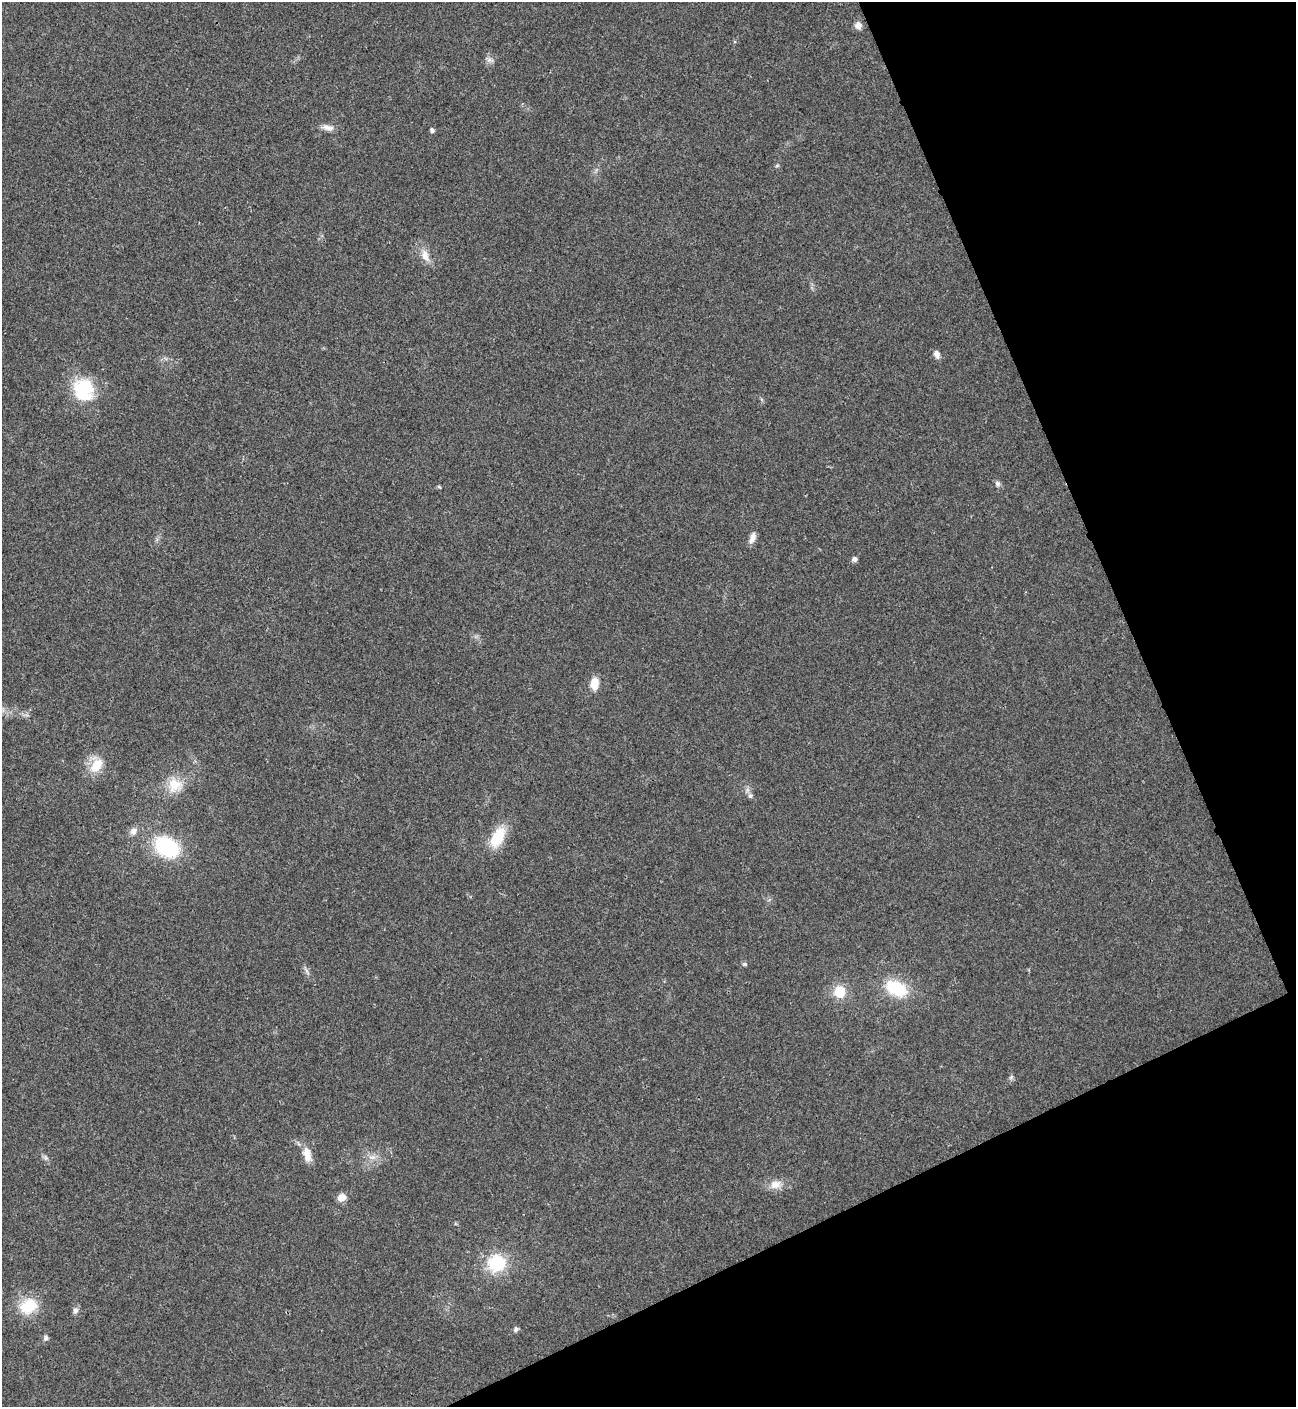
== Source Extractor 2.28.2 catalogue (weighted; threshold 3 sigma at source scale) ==
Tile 12 of 4 x 4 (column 4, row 3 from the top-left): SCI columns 4168-5461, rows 1408-2812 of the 5616 x 5626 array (HDU 1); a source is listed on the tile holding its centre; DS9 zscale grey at full resolution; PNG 1298 x 1409 px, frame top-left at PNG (2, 2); no overlay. Shown black and unused: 22% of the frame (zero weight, under 3 of 4 exposures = <1% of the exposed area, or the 3 px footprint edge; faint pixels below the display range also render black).
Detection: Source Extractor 2.28.2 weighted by HDU 2 'WHT'; one run over the whole footprint, this tile lists its part. Background 0.0202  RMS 0.004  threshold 0.0181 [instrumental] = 3 sigma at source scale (4.5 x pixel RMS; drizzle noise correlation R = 1.50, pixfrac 1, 0.05/0.05 arcsec/px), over >= 5 px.
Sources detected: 32; all 32 listed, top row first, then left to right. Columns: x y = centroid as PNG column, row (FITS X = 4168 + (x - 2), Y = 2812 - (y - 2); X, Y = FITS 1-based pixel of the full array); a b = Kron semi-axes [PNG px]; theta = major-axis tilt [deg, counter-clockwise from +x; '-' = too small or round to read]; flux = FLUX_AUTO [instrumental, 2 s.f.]
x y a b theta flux
858 25 9 8 - 2.3
489 60 7 5 0 1.1
328 127 17 7 -8 2.4
432 130 5 4 - 1.1
425 256 18 9 -69 3.9
936 354 9 6 -71 2.1
83 389 28 25 -74 19
997 484 8 6 -72 1.2
439 487 5 4 - 0.48
752 538 15 7 70 2.3
854 559 5 5 - 1.5
594 684 11 8 83 6.1
96 765 21 14 53 7.4
175 785 19 18 - 8.6
750 796 7 6 - 0.96
133 831 9 8 - 2.2
498 837 28 15 63 11
167 847 23 16 -30 34
744 964 6 5 - 0.72
896 988 24 15 -26 18
840 992 12 12 - 8.3
1011 1077 7 4 46 0.72
307 1154 20 10 -78 4.5
372 1157 12 3 0 1.4
46 1158 7 4 -18 0.81
775 1184 15 11 10 4.1
341 1198 9 7 38 3.8
497 1263 19 18 - 18
28 1306 23 17 30 12
75 1311 9 7 78 1.6
516 1329 6 5 - 1.1
46 1338 7 6 - 1